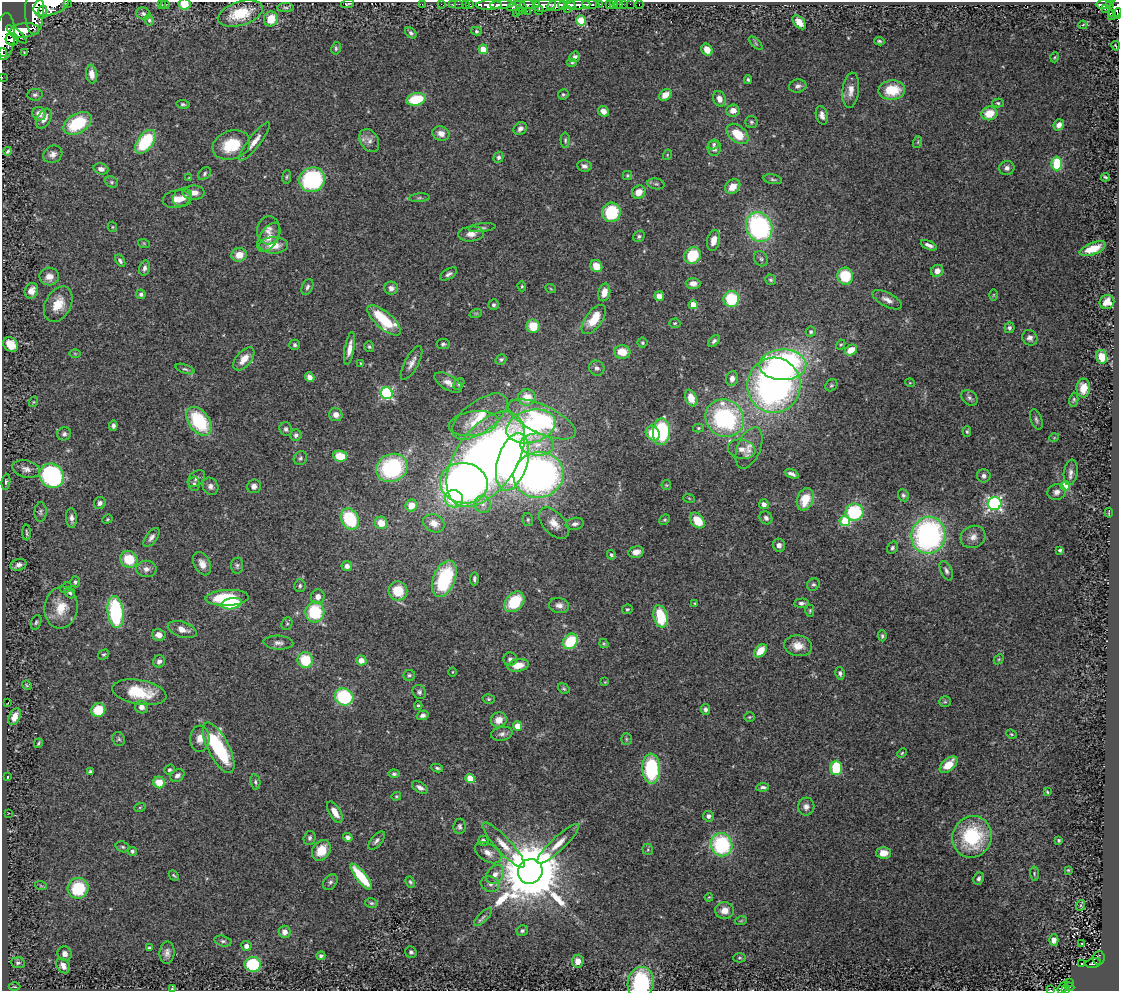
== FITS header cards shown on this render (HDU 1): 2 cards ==
NAXIS1  =                 1117
NAXIS2  =                  989

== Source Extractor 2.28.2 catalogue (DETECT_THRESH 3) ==
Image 1117 x 989 px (HDU 1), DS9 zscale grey, 1 PNG px = 1 image px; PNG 1121 x 993 px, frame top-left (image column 1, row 989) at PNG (2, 2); each listed source drawn as its Kron ellipse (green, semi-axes under 4 px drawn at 4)
Background 0.557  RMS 0.032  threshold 0.0956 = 3 sigma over >= 5 px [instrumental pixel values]
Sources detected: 435; all 435 listed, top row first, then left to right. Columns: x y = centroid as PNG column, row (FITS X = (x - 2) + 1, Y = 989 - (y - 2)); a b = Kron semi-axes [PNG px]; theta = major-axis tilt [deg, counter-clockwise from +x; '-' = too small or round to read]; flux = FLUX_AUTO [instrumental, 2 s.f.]
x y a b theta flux
68 2 3 2 - 58
51 4 18 10 20 3800
184 4 6 5 - 40
348 4 6 3 11 3.4
422 4 2 2 - 13
441 4 2 2 - 17
453 4 3 3 - 40
459 4 2 2 - 13
465 4 2 2 - 16
470 4 3 2 - 24
537 4 3 3 - 180
591 4 9 4 -3 280
613 4 3 3 - 9.6
618 4 3 2 - 10
623 4 2 2 - 6.5
630 4 2 2 - 8.2
639 4 3 2 - 9.7
161 5 3 3 - 2.2
165 5 4 3 - 2.4
489 5 13 4 1 1500
502 5 12 3 3 1300
527 5 7 4 1 510
544 5 12 6 11 770
556 5 9 5 15 1400
562 5 4 4 - 510
571 5 5 3 - 550
579 5 11 4 3 1200
599 5 3 3 - 150
609 5 3 2 - 2.1
1103 5 7 3 0 320
1110 5 4 3 - 150
514 6 7 4 24 410
521 6 7 3 -51 240
286 8 8 4 -1 4.5
1116 8 13 6 64 680
567 9 2 2 - 180
1105 9 3 2 - 33
539 10 4 2 - 190
34 11 23 9 90 4000
519 11 2 2 - 11
527 11 2 2 - 28
42 12 7 4 79 1100
240 13 23 12 16 67
516 13 2 2 - 13
1113 13 4 2 - 110
143 14 7 6 - 5
1117 14 5 3 - 140
271 19 7 7 - 37
149 20 5 4 - 3.4
581 21 5 5 - 80
799 22 8 5 -47 18
1083 25 4 3 - 3.1
24 30 14 7 6 1900
476 31 5 4 - 3.2
411 33 6 4 -38 5.1
17 34 12 4 -42 1300
5 36 23 10 86 3300
12 39 6 6 - 710
879 41 5 3 - 3
756 43 8 3 -45 3.1
1116 46 5 2 - 2.1
336 48 6 4 79 3.8
483 49 4 4 - 42
707 50 6 5 - 23
24 52 3 2 - 1.6
2 53 4 2 - 370
575 57 5 5 - 6.6
1055 57 5 3 - 2.1
572 63 5 3 - 2.6
92 74 9 5 -83 18
2 77 2 2 - 6
748 80 4 3 - 3.3
798 86 9 6 11 9.3
851 90 18 8 83 20
892 90 13 9 3 70
563 94 5 5 - 3.7
35 95 7 5 8 5.1
665 95 7 5 37 22
416 99 9 6 13 81
719 99 8 6 -71 16
998 103 6 4 -2 3.5
183 104 6 4 -7 3.9
733 110 7 6 - 17
603 111 6 5 - 16
989 113 8 6 15 41
39 114 7 6 - 16
822 115 9 6 -75 11
44 119 11 6 59 16
751 122 6 6 - 4.4
78 123 15 9 31 110
1059 125 6 5 - 13
520 129 7 6 - 8.5
441 133 9 7 -22 16
738 134 12 8 -41 59
565 140 7 4 -89 4
255 141 24 6 53 18
369 141 12 9 -59 14
145 142 14 7 53 150
918 142 6 3 72 2.8
714 144 6 4 39 3.9
231 145 19 14 19 71
714 149 7 6 - 9.8
8 151 4 3 - 4
53 154 10 8 31 12
667 155 5 3 - 1.9
498 157 5 5 - 4.8
1057 164 7 5 89 100
584 166 7 6 - 8.6
1007 168 8 7 - 9.3
101 169 7 5 -17 10
205 174 7 5 50 4.4
627 175 4 4 - 3
189 177 4 2 - 1.4
287 177 7 3 82 2.7
1105 177 4 2 - 3.1
773 179 9 4 -12 4.4
312 180 13 12 - 220
111 182 7 5 -23 4.5
656 184 9 5 -7 5.2
733 187 8 6 37 24
639 192 7 6 - 28
194 193 11 7 1 16
183 198 10 9 - 14
419 198 10 4 5 4.3
177 199 14 8 10 21
611 212 10 9 - 110
112 227 5 4 - 2.6
759 227 15 12 -63 350
482 228 13 4 6 5.6
268 230 14 11 84 17
471 234 13 7 6 15
639 236 6 5 - 4.4
269 237 16 9 57 18
713 240 11 6 77 22
144 244 6 4 -20 2.3
274 245 14 8 0 33
929 245 8 4 -24 9.3
1093 249 14 6 21 47
239 255 8 6 10 23
693 255 9 8 - 71
761 259 8 6 -56 5.4
120 261 7 4 -58 5.4
596 266 6 5 - 28
145 268 7 5 75 7.5
937 271 6 6 - 15
449 274 9 5 30 6.5
845 276 8 8 - 81
49 277 9 9 - 20
771 280 6 5 - 3.7
693 283 7 5 -1 13
522 286 5 4 - 2.9
307 287 8 5 64 5.5
391 288 7 6 - 10
551 289 5 3 - 1.9
31 291 8 6 66 18
604 292 9 5 76 23
141 294 5 4 - 6.1
993 295 6 4 89 2.2
659 296 5 5 - 16
731 299 8 8 - 100
887 300 16 7 -27 15
1107 302 7 7 - 21
58 304 19 13 62 42
494 305 5 5 - 4.8
693 305 4 4 - 44
476 313 6 4 18 3
594 319 17 8 54 51
384 320 21 8 -41 120
675 323 5 4 - 2.7
533 326 7 6 - 51
1009 328 5 5 - 6.1
811 332 5 5 - 5.1
1030 338 8 7 - 9.2
714 341 7 4 45 6.2
642 343 5 5 - 3.7
10 344 8 6 -45 39
443 344 6 5 - 4.2
295 345 5 5 - 4.4
841 345 5 4 - 2.8
369 347 5 4 - 3.5
349 349 16 5 80 18
851 350 6 5 - 35
622 352 8 6 -7 37
75 353 6 4 -1 2.3
1102 357 7 5 -78 36
244 359 14 7 50 25
501 359 6 5 - 4
360 363 4 2 - 1.4
411 363 19 6 61 15
783 365 23 15 1 540
597 368 8 7 - 8.9
185 369 10 4 -20 4.3
310 377 5 4 - 11
732 379 7 6 - 13
448 383 15 7 -30 15
910 383 5 3 - 1.8
459 384 6 4 50 3.5
774 385 28 26 81 820
831 385 6 5 - 4.1
1083 388 9 7 88 23
387 393 6 5 - 310
527 397 9 8 - 41
691 398 9 5 -66 34
969 398 9 6 -40 7.1
1074 400 7 4 81 3.6
33 402 5 3 - 2
336 415 7 6 - 14
480 416 32 15 37 63
725 418 20 18 -37 310
542 419 36 14 -25 190
1036 420 10 5 -70 5.9
199 421 16 10 -53 150
473 424 25 12 8 40
113 426 5 4 - 6.6
531 426 25 16 15 270
698 428 5 4 - 2.8
286 429 7 6 - 6.3
661 432 13 8 87 170
967 432 5 4 - 3.1
653 433 8 6 -53 52
64 434 7 6 - 5.9
296 435 5 5 - 6.7
1054 438 5 3 - 1.7
537 445 17 11 -4 34
749 448 22 11 68 27
742 449 14 9 -11 19
340 456 7 5 -7 60
300 458 7 6 - 4.9
486 459 54 30 56 1400
512 462 29 15 73 590
392 468 16 13 25 220
26 469 14 8 -12 13
1071 472 13 7 82 10
792 474 7 3 -21 8
539 475 25 22 12 910
52 476 13 11 -45 320
984 476 7 6 - 7.6
196 478 10 6 43 8
6 482 8 4 83 4.5
464 483 24 20 -9 1100
194 484 7 5 -87 5.3
666 485 5 4 - 2.5
210 486 9 7 -63 8.9
254 486 7 7 - 9.6
1065 486 5 4 - 86
1056 492 9 7 17 12
903 495 6 5 - 4.6
689 498 6 3 -19 2.2
454 499 9 8 - 70
805 499 11 8 67 51
100 503 6 6 - 7.2
483 504 9 8 - 11
764 504 5 5 - 11
995 504 7 6 - 450
411 505 6 5 - 30
41 512 10 6 89 5.6
854 512 9 8 - 150
1109 513 5 2 - 1.8
71 518 10 5 -87 8.9
766 518 7 6 - 7.1
107 519 5 4 - 2.8
350 519 11 8 -64 130
528 520 7 5 -77 4.1
665 520 6 4 43 3.2
697 520 9 6 -50 49
845 521 5 5 - 110
381 523 6 6 - 32
434 523 11 8 -23 21
554 523 19 10 -47 25
575 524 9 6 10 8.3
26 533 8 2 -88 3.2
928 535 18 17 - 530
151 537 11 5 52 8.4
973 537 13 11 25 17
779 545 6 6 - 11
892 548 6 5 - 4.2
1060 550 4 3 - 4.7
636 552 8 5 11 12
611 555 5 4 - 4.3
129 559 9 8 - 60
202 564 12 8 -63 16
19 565 8 5 17 10
237 566 8 6 85 5.1
347 566 5 5 - 10
146 569 10 8 -1 12
946 571 10 5 -66 7.7
444 579 19 11 68 180
474 579 6 3 88 4.6
75 582 5 5 - 4.7
813 585 6 6 - 4.3
300 586 6 5 - 4.5
66 588 6 4 37 3.8
398 591 10 9 - 53
70 593 6 4 -48 5
318 597 7 6 - 14
227 598 21 8 3 110
514 602 11 8 48 95
695 603 3 3 - 1.9
801 603 7 4 2 6.2
232 604 10 5 11 100
559 605 10 7 -9 12
61 607 21 16 83 48
627 609 5 5 - 3.8
810 611 6 4 89 2.8
116 612 16 8 -84 220
315 612 10 9 - 120
661 616 11 7 -76 94
36 622 7 5 69 4.1
287 624 7 5 67 3.3
182 629 15 7 -18 19
159 635 7 6 - 15
882 636 5 4 - 3.8
570 641 8 6 49 91
278 643 15 7 -3 11
604 643 5 4 - 2.3
798 646 14 10 -8 26
760 651 7 5 47 38
104 654 6 4 32 3.2
510 659 7 6 - 7.1
999 659 6 4 44 2.9
305 660 8 7 - 77
361 660 5 5 - 21
159 661 6 5 - 8.5
518 665 10 6 10 31
452 672 4 3 - 1.7
840 673 6 4 -80 5.4
409 675 5 5 - 4.1
605 682 4 4 - 2
27 685 5 4 - 2.3
564 689 6 4 -37 3.6
139 692 27 12 -10 87
419 692 7 6 - 5.6
344 697 9 8 - 170
489 699 6 5 - 3.2
945 702 6 5 - 3.6
8 703 3 2 - 1.9
418 705 4 4 - 2.5
142 707 6 6 - 13
705 709 5 4 - 5.9
98 710 7 7 - 59
423 715 6 5 - 6.9
15 716 9 5 64 21
749 717 5 4 - 2.9
499 720 8 7 - 23
517 726 5 4 - 21
502 734 11 7 12 8.4
1011 734 5 4 - 2.5
119 739 7 6 - 4.4
200 739 13 9 86 19
626 739 6 5 - 3.6
38 743 5 2 - 2.9
219 748 28 10 -63 180
902 753 5 4 - 2.7
949 765 10 6 42 46
437 768 6 4 -10 3.9
836 768 7 5 90 110
651 769 15 9 -88 180
170 770 5 5 - 4.3
90 771 3 3 - 4
394 774 5 4 - 4.3
177 776 7 5 33 8.2
7 777 3 2 - 1.6
470 778 4 4 - 62
159 782 6 5 - 39
255 782 8 5 -80 4.8
420 787 9 5 -31 9.4
763 787 6 4 8 5.1
1047 792 4 3 - 2.5
396 796 5 4 - 2.5
140 807 6 4 19 2.7
806 807 9 8 - 11
335 812 12 5 -59 21
9 813 2 2 - 1.3
708 816 5 5 - 7.6
460 826 8 6 83 5.7
348 837 5 4 - 7.9
972 837 21 19 67 180
310 838 7 6 - 5.5
1059 840 3 3 - 3.4
376 841 11 5 50 7.1
483 841 5 5 - 6.1
558 844 28 7 43 30
504 845 30 7 -47 31
722 845 12 10 -62 200
123 847 7 5 -17 3.8
648 849 6 5 - 3.6
321 850 11 8 55 43
132 851 4 4 - 4.5
488 853 14 8 -31 17
884 853 7 5 0 25
1068 870 3 3 - 2.1
530 871 12 12 - 20000
1034 873 7 4 -84 3.1
495 874 10 8 49 15
174 875 6 4 -47 3
361 877 16 5 -51 88
979 878 6 5 - 6
330 882 9 6 52 6.3
410 882 6 4 -69 3.8
490 884 10 7 -17 9.7
41 886 6 3 -19 2.1
78 888 10 10 - 98
709 897 4 3 - 1.4
371 903 6 5 - 3.8
1081 905 5 3 - 2.6
724 910 9 8 - 20
483 917 12 4 44 6.9
741 921 6 3 19 2.4
522 931 6 5 - 5.4
285 932 6 6 - 14
1054 940 5 4 - 11
223 941 9 5 -14 4.8
1082 944 2 2 - 1.3
246 946 5 5 - 12
149 948 4 3 - 3.8
411 952 6 5 - 5
167 953 11 7 84 11
65 954 7 7 - 11
321 956 4 4 - 6.2
739 958 6 4 1 3.2
1098 958 6 6 - 100
578 961 6 6 - 18
18 963 7 5 -6 4.9
1093 963 8 5 12 120
253 964 8 7 - 120
1081 964 2 2 - 1.8
63 966 8 6 -57 12
1070 982 3 2 - 17
641 983 16 13 80 210
15 987 6 3 -1 2
1069 987 5 4 - 120
172 988 3 3 - 1.7
1063 988 6 3 52 47
1050 990 3 2 - 1.5
1065 990 3 3 - 35
At the frame edge (FLAGS 8, measured only in part): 12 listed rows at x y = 68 2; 51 4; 184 4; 1116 8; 34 11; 1117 14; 5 36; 2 53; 2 77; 641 983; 1050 990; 1065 990